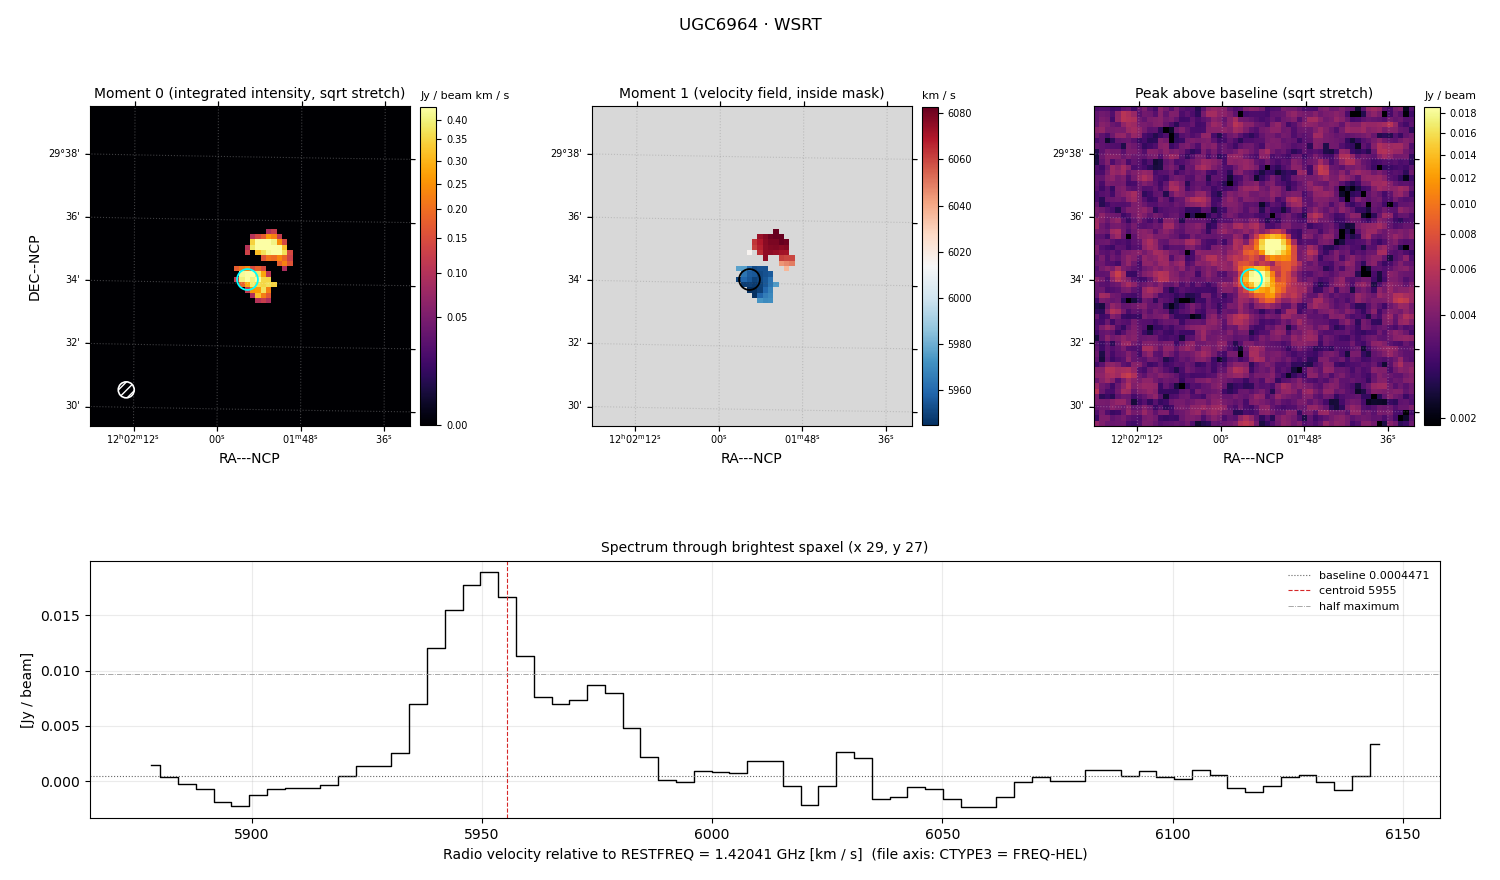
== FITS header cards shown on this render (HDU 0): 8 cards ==
OBJECT  = 'UGC6964 '  /
TELESCOP= 'WSRT    '  /
BUNIT   = 'JY/BEAM '  /
CTYPE1  = 'RA---NCP'  /
CTYPE2  = 'DEC--NCP'  /
CTYPE3  = 'FREQ-HEL'  /
NAXIS3  =                   70
RESTFREQ=    1.42040574551E+09  /

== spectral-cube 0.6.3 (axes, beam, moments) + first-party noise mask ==
SpectralCube HDU 0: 70 channels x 60 x 60 spaxels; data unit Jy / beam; figure title: UGC6964 · WSRT
Units: BUNIT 'JY/BEAM' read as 'Jy/beam' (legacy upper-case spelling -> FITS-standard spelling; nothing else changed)
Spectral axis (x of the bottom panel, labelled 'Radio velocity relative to RESTFREQ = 1.42041 GHz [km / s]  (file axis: CTYPE3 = FREQ-HEL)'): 5878 .. 6145 km / s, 70 channels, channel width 3.86 km / s
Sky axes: RA---NCP/DEC--NCP; field 10' x 10' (10 arcsec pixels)
Beam (drawn as the hatched ellipse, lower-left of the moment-0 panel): BMAJ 30 arcsec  BMIN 30 arcsec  BPA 0 deg
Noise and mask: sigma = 1.5e-03 Jy / beam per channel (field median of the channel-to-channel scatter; includes a channel-correlation factor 1.9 measured on the 3042 emission-free spaxels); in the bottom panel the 58 channels outside the line scatter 1.4e-03 Jy / beam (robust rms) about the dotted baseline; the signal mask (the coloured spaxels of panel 2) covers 2% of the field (2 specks smaller than half a beam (5.1 px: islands under 6 px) dropped from it)
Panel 1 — Moment 0 (line voxels x channel width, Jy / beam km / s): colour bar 0 .. 0.434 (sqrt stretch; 0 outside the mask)
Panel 2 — Moment 1 (intensity-weighted velocity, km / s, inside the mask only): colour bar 5945 .. 6083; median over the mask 5976
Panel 3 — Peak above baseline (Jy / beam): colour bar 0.00199 .. 0.0186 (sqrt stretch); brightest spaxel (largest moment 0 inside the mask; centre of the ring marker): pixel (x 29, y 27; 0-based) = FK5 12h01m56s +29d34m10s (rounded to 1 s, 10 arcsec steps: no finer than the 10 arcsec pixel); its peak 0.0184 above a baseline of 0.0004471
Panel 4 — spectrum at that spaxel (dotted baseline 0.0004471 Jy / beam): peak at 5952 km / s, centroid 5955 km / s (red dashed line; intensity-weighted over the run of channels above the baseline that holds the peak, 5919 .. 5988 km / s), W50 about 23 km / s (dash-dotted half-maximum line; edge to edge of the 6 channels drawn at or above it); detected line 5934 .. 5981 km / s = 12 of 70 channels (17%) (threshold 4 sigma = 0.006 Jy / beam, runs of >= 3 channels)